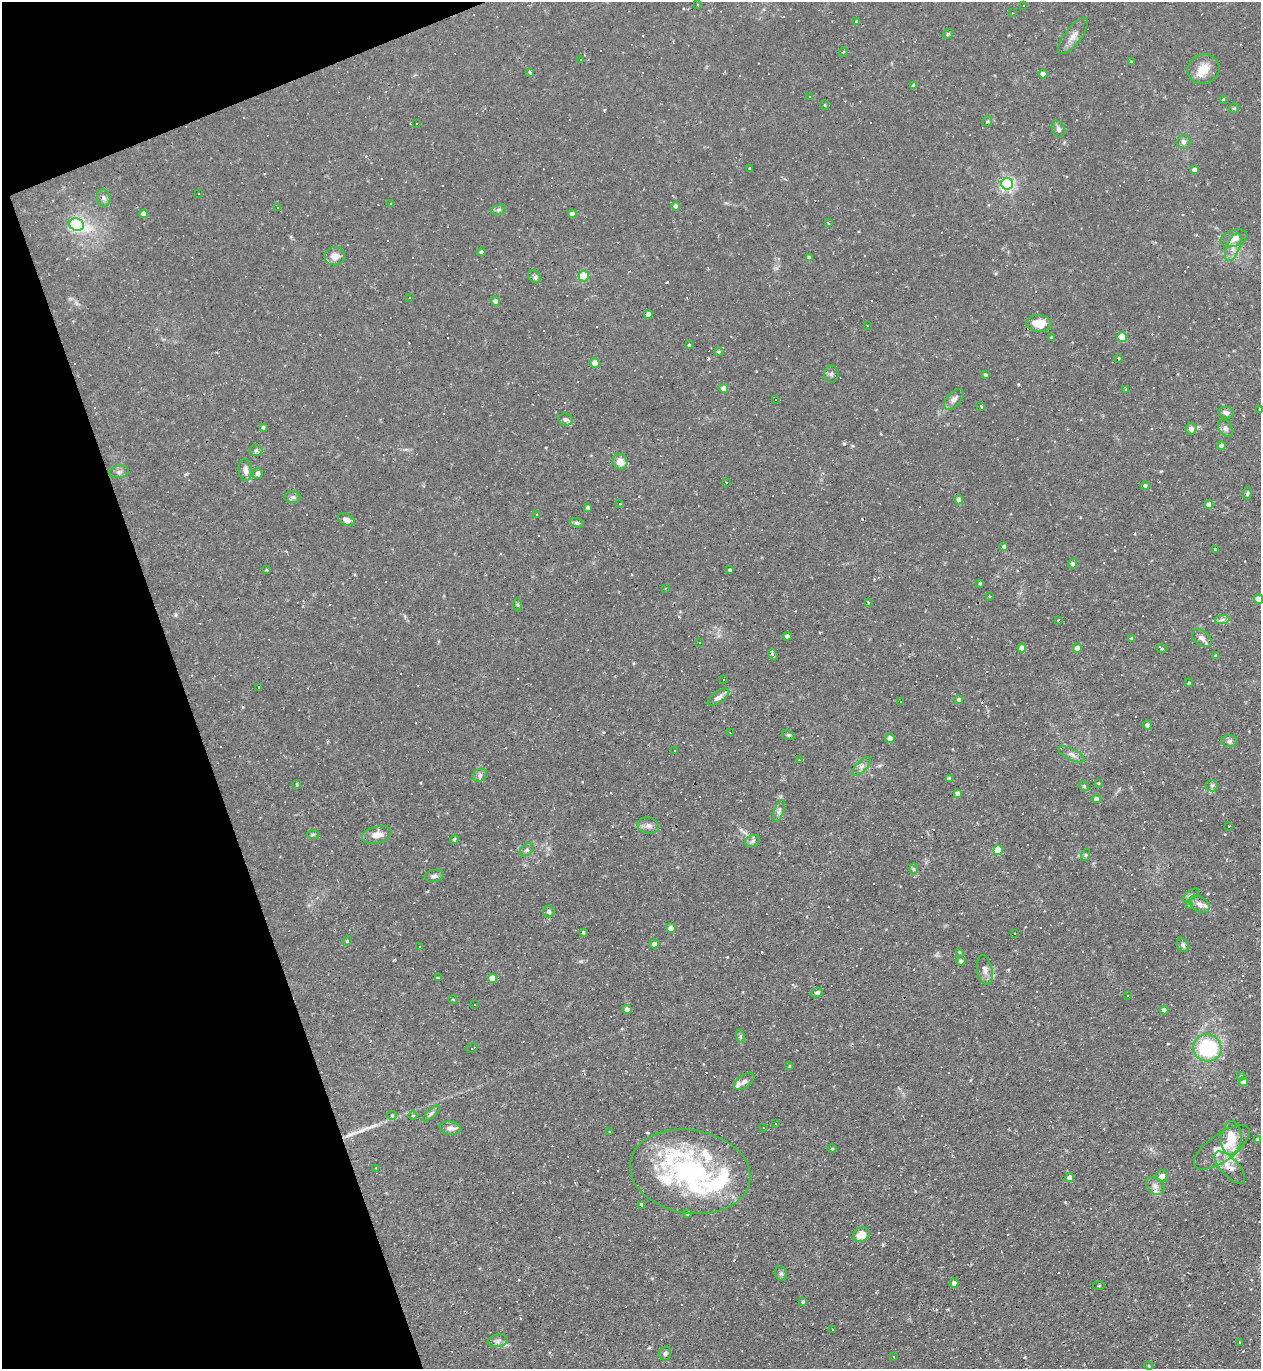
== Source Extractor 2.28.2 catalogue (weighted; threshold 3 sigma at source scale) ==
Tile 5 of 4 x 4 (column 1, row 2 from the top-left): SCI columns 144-1402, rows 2735-4101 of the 5452 x 5468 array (HDU 1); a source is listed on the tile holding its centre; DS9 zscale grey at full resolution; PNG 1263 x 1371 px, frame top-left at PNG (2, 2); each listed source drawn as its Kron ellipse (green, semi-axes under 4 px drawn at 4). Shown black and unused: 17% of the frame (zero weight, under 2 of 3 exposures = <1% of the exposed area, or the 3 px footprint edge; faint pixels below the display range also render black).
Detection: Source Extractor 2.28.2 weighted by HDU 2 'WHT'; one run over the whole footprint, this tile lists its part. Background 0.0324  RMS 0.0034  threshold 0.0155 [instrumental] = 3 sigma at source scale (4.5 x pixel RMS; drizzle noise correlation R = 1.50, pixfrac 1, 0.05/0.05 arcsec/px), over >= 5 px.
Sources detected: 295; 85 cosmic-ray / hot-pixel residue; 1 long thin detection or spike segment (spike, bleed or trail) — neither listed nor drawn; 11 inside a brighter listed object's ellipse — not listed separately; the other 198 listed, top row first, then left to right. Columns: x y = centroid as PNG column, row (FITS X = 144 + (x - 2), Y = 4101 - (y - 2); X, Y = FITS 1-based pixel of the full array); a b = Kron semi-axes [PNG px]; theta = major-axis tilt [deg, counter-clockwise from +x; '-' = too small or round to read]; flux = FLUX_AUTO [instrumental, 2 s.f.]
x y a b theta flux
698 4 3 2 - 0.4
1024 5 3 2 - 0.39
1012 13 3 2 - 0.23
857 22 4 3 - 0.89
948 34 6 4 45 0.44
1073 36 22 8 53 2.6
843 52 5 3 - 0.29
581 60 3 2 - 0.24
1131 62 4 3 - 0.4
1203 69 16 14 20 5
530 72 4 3 - 1.9
1043 74 4 4 - 2
914 86 4 4 - 1.3
810 96 2 2 - 0.28
1223 99 4 3 - 0.26
825 105 5 3 - 0.28
1234 108 5 4 - 0.42
987 121 5 5 - 0.49
416 123 3 3 - 0.91
1058 129 8 6 -67 0.99
1183 142 7 7 - 1
750 169 4 3 - 0.34
1194 170 4 4 - 1.7
1007 184 6 6 - 81
199 193 3 2 - 0.39
104 198 8 6 -78 1.1
390 204 3 3 - 0.75
676 206 4 4 - 1.7
278 207 4 2 - 0.24
499 210 8 5 20 0.72
144 214 4 4 - 2.4
572 214 4 4 - 1.8
828 223 3 3 - 0.72
77 225 7 6 - 50
1234 238 14 8 18 3.1
1233 247 15 6 68 2.6
481 252 5 4 - 0.6
335 256 10 9 - 3.2
809 258 4 4 - 1.8
584 276 5 5 - 19
535 277 7 5 -48 1.1
409 298 2 2 - 0.24
495 301 5 4 - 1.7
649 314 4 4 - 2.4
1039 324 13 8 -3 6.2
867 326 2 2 - 0.26
1051 337 3 2 - 0.53
1122 337 5 4 - 8.7
689 345 3 3 - 0.65
719 352 5 4 - 0.4
1118 358 3 2 - 0.33
595 363 5 4 - 4.4
831 374 8 7 - 1.1
985 375 4 4 - 0.57
724 388 4 4 - 3.2
1126 389 3 3 - 0.45
954 399 12 6 48 1.6
775 400 3 3 - 1.2
980 406 3 3 - 1.4
1260 409 3 3 - 0.29
1226 413 7 5 -10 1.4
566 419 7 6 - 0.83
263 427 4 4 - 0.56
1225 428 10 6 -58 1.2
1191 429 6 5 - 1.9
1221 446 4 4 - 2.1
256 450 6 6 - 0.73
620 462 8 7 - 3
245 470 11 6 -87 1.9
119 472 10 6 10 1
258 473 5 4 - 1.5
727 482 3 3 - 0.58
1145 486 4 4 - 0.83
1247 493 6 4 80 0.57
292 497 8 6 1 0.81
959 500 4 4 - 2.4
620 504 4 3 - 0.39
1209 504 4 4 - 2.3
587 508 4 4 - 0.92
537 514 3 3 - 3.7
346 520 9 5 -26 1.6
577 523 7 4 -20 0.68
1004 546 4 4 - 0.67
1215 550 3 3 - 0.75
1072 564 5 4 - 1.3
266 570 3 2 - 0.34
730 570 4 3 - 0.49
980 583 4 4 - 0.39
665 588 3 2 - 0.26
990 596 3 2 - 0.41
1258 599 4 4 - 4.6
868 602 3 2 - 0.25
518 605 7 4 -90 0.4
1058 620 2 2 - 0.24
1222 620 7 4 2 0.95
787 636 4 4 - 1.5
1131 638 4 3 - 0.35
1202 638 11 7 -39 1.8
699 642 3 2 - 0.38
1022 648 4 4 - 3.4
1077 648 5 4 - 2.7
1162 649 5 3 - 0.35
773 655 6 3 -66 2.1
1216 656 4 4 - 1
723 680 2 2 - 0.27
1189 683 4 3 - 0.4
258 687 3 3 - 1.9
718 697 12 5 35 1.7
959 700 4 4 - 1.1
900 701 3 3 - 1.5
1147 725 5 4 - 0.96
730 733 2 2 - 0.22
789 735 7 4 -18 0.53
890 738 5 4 - 2.1
1229 741 8 6 3 0.84
675 751 3 2 - 0.37
1072 754 14 5 -26 1.5
799 760 3 3 - 0.33
862 766 11 5 45 1.4
480 775 8 6 32 1
949 778 4 4 - 0.99
1098 783 4 4 - 0.3
297 784 3 3 - 0.76
1084 786 5 4 - 0.42
1212 786 6 5 - 0.73
957 793 4 4 - 1.7
1096 799 4 4 - 1.7
779 811 11 5 70 1.1
648 826 11 8 -12 1.7
1229 826 3 3 - 0.35
313 834 6 4 2 0.53
377 835 15 8 12 3.5
454 839 4 3 - 0.48
752 841 8 6 21 0.92
527 850 8 5 41 0.83
998 850 5 5 - 10
1085 855 6 4 70 0.5
913 869 6 4 -88 0.57
434 876 9 6 10 1.2
1191 895 9 3 33 0.65
1200 904 11 7 -36 2.1
1189 905 3 3 - 0.96
549 911 6 5 - 0.8
671 928 5 4 - 2.2
583 932 3 3 - 0.48
1015 934 3 3 - 1.3
347 941 5 4 - 0.41
654 944 4 4 - 1.6
1183 945 7 5 -63 0.86
420 947 3 2 - 0.33
959 952 4 3 - 0.31
961 961 4 4 - 1.1
985 970 15 7 -80 1.9
438 978 3 2 - 0.36
492 979 5 4 - 6.3
817 993 6 4 23 1
1127 995 3 3 - 2.6
453 1000 5 3 - 0.29
474 1004 2 2 - 0.26
627 1009 4 4 - 2.1
1164 1010 4 4 - 1.5
740 1036 7 4 -73 0.56
472 1048 6 2 28 0.32
1207 1048 14 13 - 29
789 1066 3 2 - 0.25
1241 1076 4 4 - 0.56
744 1081 12 6 37 1.4
1243 1082 4 4 - 3.7
431 1113 11 4 42 0.78
392 1115 5 5 - 0.48
413 1115 4 3 - 0.39
776 1123 3 3 - 2.6
450 1128 11 6 -7 1.8
763 1128 3 2 - 0.22
610 1132 3 2 - 0.32
1231 1138 17 10 85 10
1257 1139 4 4 - 0.29
1222 1148 33 13 35 8.8
832 1149 5 3 - 0.33
1230 1167 20 9 -48 4.8
375 1168 3 2 - 0.24
690 1172 61 41 -10 53
1162 1176 6 6 - 2
1070 1178 4 4 - 3
1155 1186 10 7 -44 1.9
641 1205 3 3 - 4.8
687 1213 3 3 - 1
861 1235 8 7 - 4.3
781 1274 7 6 - 0.75
954 1283 5 4 - 1.2
1099 1286 6 3 9 0.33
803 1301 4 3 - 0.56
832 1329 3 2 - 0.22
498 1341 10 6 11 1.2
1239 1342 3 2 - 0.39
665 1353 7 6 - 0.78
894 1357 3 3 - 0.57
1149 1366 4 3 - 0.31
Isophote crosses this tile's border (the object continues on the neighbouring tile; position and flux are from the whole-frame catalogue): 2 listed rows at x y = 1260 409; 1258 599